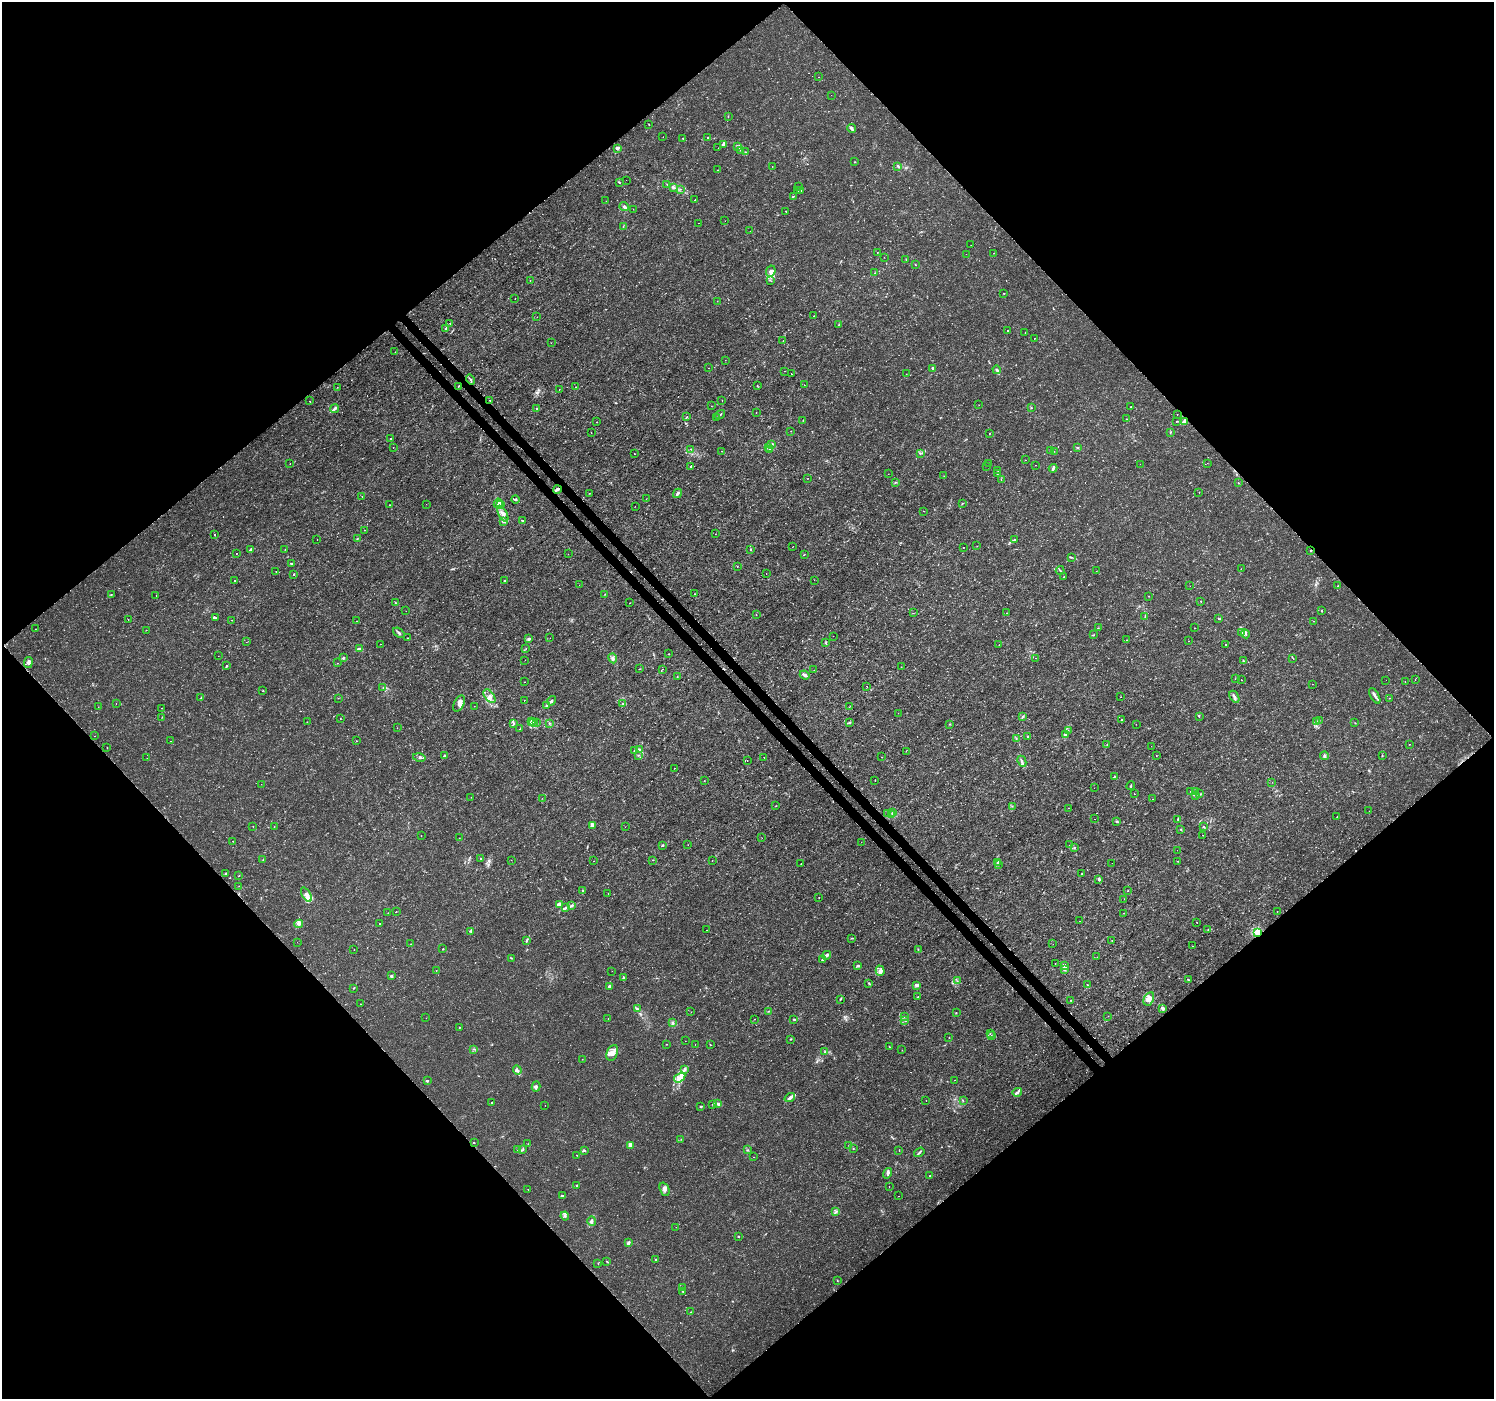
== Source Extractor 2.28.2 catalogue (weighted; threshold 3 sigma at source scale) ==
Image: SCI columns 46-6013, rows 188-5774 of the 6065 x 6025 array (HDU 1 of 3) = the unmasked area's bounding box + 8 px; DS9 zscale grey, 4 x 4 block average (1 PNG px = mean of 4 x 4 image px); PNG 1496 x 1401 px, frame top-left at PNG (2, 2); each listed source drawn as its Kron ellipse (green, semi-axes under 4 px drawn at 4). Shown black and unused: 51% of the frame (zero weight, under 3 of 4 exposures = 5% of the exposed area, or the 3 px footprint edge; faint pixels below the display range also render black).
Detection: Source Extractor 2.28.2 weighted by HDU 2 'WHT'. Background 0.00125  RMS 8.2e-04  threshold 0.0037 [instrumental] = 3 sigma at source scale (4.5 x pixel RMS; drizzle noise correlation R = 1.50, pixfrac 1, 0.0396/0.0396 arcsec/px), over >= 5 px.
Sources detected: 706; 9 too faint to see at this stretch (4 x 4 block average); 15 cosmic-ray / hot-pixel residue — neither listed nor drawn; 16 coinciding with a brighter row at this scale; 32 inside a brighter listed object's ellipse — not listed separately; of the other 634, all 500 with FLUX_AUTO >= 0.107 (the completeness limit of this list) listed and drawn (134 fainter detections not listed), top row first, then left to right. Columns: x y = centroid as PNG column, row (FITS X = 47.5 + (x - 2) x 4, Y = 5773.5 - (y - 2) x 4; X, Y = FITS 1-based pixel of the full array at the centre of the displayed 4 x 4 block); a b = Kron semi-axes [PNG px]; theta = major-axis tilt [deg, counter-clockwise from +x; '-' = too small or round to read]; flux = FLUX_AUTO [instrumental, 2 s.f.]
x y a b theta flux
819 77 2 2 - 0.16
831 95 2 2 - 0.17
728 116 3 2 - 0.24
649 125 2 2 - 0.16
852 128 4 2 - 0.78
663 137 2 2 - 0.14
708 137 2 2 - 0.69
683 138 2 2 - 0.24
723 144 4 2 - 1.3
738 146 3 2 - 0.4
617 148 3 3 - 1.6
718 148 2 2 - 0.12
741 150 3 2 - 0.4
745 152 2 2 - 0.11
855 162 2 2 - 0.27
772 166 2 2 - 0.11
898 166 4 2 - 0.55
718 170 2 2 - 0.16
626 180 2 2 - 0.18
619 182 3 2 - 0.3
667 184 2 2 - 0.14
673 187 4 2 - 0.85
798 187 2 2 - 0.24
681 189 2 2 - 0.19
798 191 2 2 - 0.18
801 191 2 2 - 0.53
793 196 2 2 - 0.22
695 200 2 2 - 0.21
606 201 2 2 - 0.13
624 207 5 3 - 1.5
633 209 2 2 - 0.11
786 211 2 2 - 0.24
725 221 2 2 - 0.15
698 223 2 2 - 0.13
623 227 2 2 - 0.29
750 231 2 2 - 0.18
971 245 2 2 - 0.11
877 252 2 2 - 0.2
994 253 2 2 - 0.12
966 254 2 2 - 0.11
884 257 2 2 - 0.11
906 260 2 2 - 0.15
915 265 2 2 - 0.25
771 271 6 4 64 2
875 273 2 2 - 0.12
530 280 2 2 - 0.18
771 281 2 2 - 0.17
1004 293 2 2 - 0.35
515 299 2 2 - 0.11
717 301 2 2 - 0.13
814 316 2 2 - 0.43
537 317 2 2 - 0.32
450 323 2 2 - 0.17
839 325 2 2 - 0.16
446 328 2 2 - 0.6
1008 331 2 2 - 0.26
1025 332 2 2 - 0.14
1034 339 2 2 - 0.16
783 340 2 2 - 0.22
551 343 2 2 - 0.13
395 352 2 2 - 0.12
725 360 2 2 - 0.11
709 368 2 2 - 0.19
932 368 2 2 - 0.49
997 370 4 3 - 0.93
784 371 2 2 - 0.3
791 374 2 2 - 0.15
906 374 2 2 - 0.12
470 380 5 2 - 0.58
804 385 2 2 - 0.22
459 386 4 2 - 0.37
757 386 2 2 - 0.21
337 387 2 2 - 0.12
576 387 2 2 - 0.22
559 389 2 2 - 0.16
490 400 2 2 - 0.23
722 400 2 2 - 0.14
309 401 2 2 - 0.16
979 405 2 2 - 0.16
711 406 2 2 - 0.21
1131 406 2 2 - 0.18
335 408 4 2 - 1.6
1031 408 2 2 - 0.17
537 409 2 2 - 0.72
756 412 2 2 - 0.16
720 414 5 2 - 0.88
1177 414 2 2 - 0.33
687 416 2 2 - 0.17
717 418 2 2 - 0.15
1126 419 2 2 - 0.2
803 420 2 2 - 0.15
1177 421 2 2 - 0.21
1185 421 3 2 - 1.4
596 422 2 2 - 0.18
791 431 2 2 - 0.12
591 433 2 2 - 0.21
989 433 2 2 - 0.18
1170 433 3 2 - 0.23
391 438 2 2 - 0.29
771 444 4 2 - 0.71
393 447 2 2 - 0.13
768 447 3 2 - 0.52
1077 447 3 2 - 0.38
691 449 2 2 - 0.15
769 449 2 2 - 0.32
721 451 2 2 - 1
1050 451 2 2 - 0.22
1054 451 2 2 - 0.13
634 454 2 2 - 0.3
920 454 3 2 - 0.31
1025 460 2 2 - 0.15
290 463 2 2 - 0.13
988 463 2 2 - 0.11
1207 463 2 2 - 0.11
1140 464 2 2 - 0.33
1036 465 2 2 - 0.11
691 466 2 2 - 0.51
986 466 2 2 - 0.36
1053 468 4 2 - 1.8
998 471 2 2 - 0.18
997 473 3 2 - 0.44
888 474 2 2 - 0.13
944 476 2 2 - 0.11
807 479 2 2 - 0.12
1001 480 2 2 - 0.31
895 482 2 2 - 0.29
1238 483 2 2 - 0.17
557 489 4 2 - 1.4
1199 492 2 2 - 0.28
589 493 2 2 - 0.18
678 493 5 2 - 1.1
362 496 2 2 - 0.13
515 499 4 2 - 0.6
646 499 2 2 - 0.12
498 503 5 3 - 1.1
962 503 2 2 - 0.22
426 504 2 2 - 0.13
501 504 2 2 - 0.32
390 505 2 2 - 0.12
635 506 2 2 - 0.12
923 511 2 2 - 0.12
503 514 9 4 -61 2.4
503 521 4 3 - 0.96
523 521 2 2 - 0.32
365 530 2 2 - 0.11
715 534 2 2 - 0.13
214 535 2 2 - 0.17
317 539 2 2 - 0.21
357 539 2 2 - 0.25
1014 540 3 2 - 0.77
793 546 2 2 - 0.11
977 546 2 2 - 0.15
963 547 2 2 - 0.32
285 549 2 2 - 0.12
751 549 2 2 - 0.27
250 550 3 2 - 1.2
1310 551 2 2 - 0.63
237 553 2 2 - 0.28
568 554 2 2 - 0.11
804 555 2 2 - 0.18
1071 557 3 2 - 0.51
291 563 2 2 - 0.59
737 566 2 2 - 0.25
1241 569 2 2 - 0.14
1060 570 4 2 - 0.6
276 571 2 2 - 0.12
1096 571 2 2 - 0.11
294 574 3 2 - 0.34
766 574 2 2 - 0.22
1064 577 2 2 - 0.18
504 580 2 2 - 0.3
814 580 2 2 - 0.13
235 581 2 2 - 0.15
579 585 2 2 - 0.18
1190 586 2 2 - 0.17
1337 586 2 2 - 0.19
111 594 2 2 - 0.31
605 594 2 2 - 0.32
695 594 2 2 - 0.26
156 595 2 2 - 0.15
1149 596 2 2 - 0.15
1201 601 2 2 - 0.27
395 602 2 2 - 0.35
630 603 2 2 - 0.41
406 611 2 2 - 0.11
1322 611 2 2 - 0.31
913 613 2 2 - 0.12
1006 613 2 2 - 0.25
756 614 2 2 - 0.15
1145 616 2 2 - 0.19
216 618 4 2 - 0.47
1219 619 3 2 - 0.25
128 620 2 2 - 0.12
232 620 2 2 - 0.51
357 621 2 2 - 0.11
1313 621 2 2 - 0.11
1098 628 2 2 - 0.21
1195 628 2 2 - 0.15
35 629 2 2 - 0.12
146 630 2 2 - 0.11
399 633 6 2 -39 0.91
1242 633 3 2 - 0.36
1245 634 4 2 - 0.61
1093 635 2 2 - 0.37
833 636 2 2 - 0.16
407 638 2 2 - 0.26
550 638 2 2 - 0.13
529 639 4 3 - 0.92
1127 640 2 2 - 0.3
1188 641 2 2 - 0.26
246 642 2 2 - 0.12
826 642 2 2 - 0.21
381 644 2 2 - 0.11
999 645 2 2 - 0.14
1226 645 3 2 - 0.38
526 648 2 2 - 0.12
359 649 4 2 - 1.7
669 654 2 2 - 0.19
218 656 2 2 - 0.11
343 658 3 2 - 0.79
613 658 5 2 - 0.88
1036 658 2 2 - 0.21
1293 658 2 2 - 0.18
525 660 2 2 - 0.11
1243 661 2 2 - 0.18
28 663 5 3 - 1
337 663 2 2 - 0.2
226 666 3 2 - 0.43
901 667 2 2 - 0.16
639 669 3 2 - 0.16
662 669 2 2 - 0.25
814 670 2 2 - 0.11
805 675 5 3 - 1.2
677 677 2 2 - 0.22
1235 679 2 2 - 0.17
1241 680 2 2 - 0.17
1386 680 2 2 - 0.18
1415 680 2 2 - 0.17
525 682 2 2 - 0.2
1405 682 2 2 - 0.12
1312 684 2 2 - 0.17
867 686 2 2 - 0.33
383 688 2 2 - 0.2
263 691 2 2 - 0.39
489 696 8 4 -50 2.4
1375 696 8 3 -61 1.8
201 697 2 2 - 0.25
1121 697 2 2 - 0.15
1234 697 6 2 -58 1.2
338 698 2 2 - 0.17
1389 698 2 2 - 0.27
524 700 2 2 - 0.12
552 701 5 3 - 0.84
623 703 2 2 - 0.3
116 704 2 2 - 0.29
459 704 9 5 66 3
546 705 3 2 - 0.67
474 706 2 2 - 0.16
98 707 2 2 - 0.31
849 707 2 2 - 0.13
162 708 2 2 - 0.14
898 713 2 2 - 0.12
1199 716 2 2 - 0.26
162 717 2 2 - 0.15
1022 717 2 2 - 0.39
340 719 2 2 - 0.17
1122 719 2 2 - 0.31
1319 721 2 2 - 0.2
307 722 2 2 - 0.11
531 722 4 2 - 0.97
533 722 4 2 - 0.81
850 722 3 2 - 0.45
1316 722 4 2 - 0.49
513 723 3 2 - 0.48
537 723 2 2 - 0.14
549 723 2 2 - 0.36
1355 723 2 2 - 0.17
950 724 2 2 - 0.18
1136 724 2 2 - 0.13
397 728 2 2 - 0.3
520 729 2 2 - 0.36
1068 731 2 2 - 0.3
1065 734 4 3 - 1.2
95 736 2 2 - 0.12
1027 736 2 2 - 0.37
1016 738 2 2 - 0.21
171 741 2 2 - 0.14
357 741 2 2 - 0.17
1409 744 2 2 - 0.57
1107 745 3 2 - 0.35
1151 746 2 2 - 0.11
107 748 2 2 - 0.12
640 749 3 2 - 0.62
634 751 2 2 - 0.32
906 751 2 2 - 0.16
639 755 2 2 - 0.26
1382 755 2 2 - 0.22
444 756 3 2 - 0.54
1156 756 2 2 - 0.15
1324 756 4 3 - 0.77
419 757 6 3 -13 1.1
764 757 2 2 - 0.17
881 757 2 2 - 0.15
147 758 2 2 - 0.13
747 760 2 2 - 0.29
1022 761 6 2 -64 1.2
674 768 2 2 - 0.32
1115 776 3 2 - 0.3
875 780 2 2 - 0.16
704 781 2 2 - 0.14
1272 782 2 2 - 0.11
261 784 2 2 - 0.15
1131 786 4 2 - 0.46
1094 788 2 2 - 0.11
1191 791 2 2 - 0.24
1195 791 3 2 - 0.29
1134 794 2 2 - 0.17
1200 794 2 2 - 0.26
1195 795 2 2 - 0.38
471 797 2 2 - 0.14
542 798 2 2 - 0.11
1152 799 2 2 - 0.12
776 806 2 2 - 0.13
1012 806 2 2 - 0.13
1069 808 2 2 - 0.16
1369 811 2 2 - 0.13
893 813 2 2 - 0.25
888 814 2 2 - 0.5
892 815 2 2 - 0.26
1337 816 2 2 - 0.13
1095 819 2 2 - 0.14
1178 819 2 2 - 0.59
1117 822 3 2 - 0.44
592 825 4 3 - 0.86
253 826 2 2 - 0.14
274 827 2 2 - 0.11
625 827 2 2 - 0.14
1204 827 2 2 - 0.36
1181 829 2 2 - 0.34
1203 835 2 2 - 0.36
421 836 2 2 - 0.15
459 838 2 2 - 0.11
762 838 2 2 - 0.11
232 841 2 2 - 0.18
861 842 2 2 - 0.11
662 845 2 2 - 0.47
688 845 2 2 - 0.14
1069 845 2 2 - 0.17
1074 847 2 2 - 0.29
1177 850 2 2 - 0.15
480 859 2 2 - 0.35
263 860 2 2 - 0.28
511 860 2 2 - 0.18
652 860 2 2 - 0.11
712 860 2 2 - 0.17
594 861 2 2 - 0.14
1178 861 2 2 - 0.17
997 862 3 2 - 0.52
1112 863 2 2 - 0.12
801 864 2 2 - 0.2
998 864 3 2 - 0.45
226 873 2 2 - 0.36
1082 873 2 2 - 0.16
239 876 2 2 - 0.2
1099 879 3 2 - 1
239 886 2 2 - 0.15
582 890 3 2 - 0.29
1128 891 2 2 - 0.15
608 893 2 2 - 0.15
306 895 8 4 -59 2.6
819 898 2 2 - 0.2
1124 899 2 2 - 0.28
559 904 4 3 - 1.9
572 905 3 2 - 0.59
565 908 4 2 - 0.85
1277 911 2 2 - 0.11
396 912 2 2 - 0.21
388 913 2 2 - 0.22
1123 913 2 2 - 0.17
1079 921 2 2 - 0.12
1197 922 2 2 - 0.25
379 923 2 2 - 0.2
299 924 4 2 - 1
707 930 2 2 - 0.2
1208 930 4 2 - 0.41
471 932 2 2 - 0.17
1258 933 2 2 - 41
852 938 2 2 - 0.19
526 940 3 2 - 0.4
1112 940 2 2 - 0.25
297 942 2 2 - 0.13
411 944 2 2 - 0.15
1053 944 2 2 - 0.13
1193 946 2 2 - 0.18
443 949 2 2 - 0.35
918 949 2 2 - 0.32
354 950 2 2 - 0.16
826 955 5 2 - 1.4
1097 957 2 2 - 0.13
511 958 2 2 - 0.24
822 960 2 2 - 0.37
1055 964 2 2 - 0.24
858 966 4 2 - 0.66
1064 966 3 2 - 4
1064 969 2 2 - 1.5
436 970 2 2 - 0.13
612 971 2 2 - 0.2
880 971 5 4 - 1.6
391 976 3 3 - 0.98
623 977 3 2 - 0.5
1188 980 4 2 - 0.37
957 981 2 2 - 0.19
869 983 2 2 - 0.19
916 985 4 3 - 0.96
1087 985 2 2 - 0.3
609 987 3 2 - 2
354 988 2 2 - 0.38
918 997 2 2 - 0.39
840 999 2 2 - 0.45
1149 999 7 5 61 3.6
1071 1000 2 2 - 0.19
361 1004 2 2 - 0.3
1162 1008 4 2 - 2.2
637 1009 3 2 - 0.7
769 1011 3 2 - 0.22
691 1012 2 2 - 0.11
956 1012 2 2 - 0.2
1108 1016 2 2 - 0.18
905 1017 3 2 - 0.56
426 1018 2 2 - 0.16
608 1018 2 2 - 0.15
755 1019 2 2 - 0.13
794 1020 2 2 - 0.44
904 1020 2 2 - 0.4
673 1023 3 2 - 0.76
459 1027 2 2 - 0.38
990 1034 2 2 - 0.13
991 1036 2 2 - 0.28
949 1038 2 2 - 0.18
791 1039 3 2 - 0.28
685 1041 2 2 - 0.17
666 1044 2 2 - 0.17
695 1044 2 2 - 0.22
710 1045 2 2 - 0.13
889 1047 3 2 - 0.22
474 1049 2 2 - 0.25
902 1050 2 2 - 0.12
825 1051 3 2 - 0.36
612 1053 8 5 66 2.7
582 1059 2 2 - 0.16
517 1070 5 3 - 0.93
685 1070 3 2 - 0.63
680 1077 6 3 33 2.5
954 1080 2 2 - 0.37
427 1081 2 2 - 0.88
536 1087 5 2 - 1.1
1017 1092 5 3 - 1.1
790 1098 5 3 - 1.5
926 1100 2 2 - 0.13
963 1101 2 2 - 0.33
492 1102 2 2 - 0.24
717 1103 3 2 - 0.44
713 1104 2 2 - 0.43
545 1105 2 2 - 0.15
700 1106 4 2 - 0.41
681 1139 2 2 - 0.19
474 1143 2 2 - 0.21
528 1144 2 2 - 0.14
630 1145 3 2 - 3.8
849 1145 2 2 - 0.15
523 1149 3 2 - 0.35
853 1149 2 2 - 0.19
518 1150 3 2 - 0.39
584 1150 3 2 - 0.54
748 1150 2 2 - 0.39
899 1151 2 2 - 0.15
919 1152 5 2 - 0.76
577 1155 2 2 - 0.2
754 1157 2 2 - 0.14
887 1173 5 3 - 1.2
930 1176 2 2 - 0.31
577 1185 2 2 - 0.44
889 1187 2 2 - 0.12
664 1189 7 4 -69 1.7
528 1190 2 2 - 0.2
562 1196 4 2 - 0.79
899 1196 2 2 - 0.18
836 1211 4 2 - 0.5
565 1216 4 2 - 0.55
592 1221 4 2 - 0.97
676 1227 2 2 - 0.14
738 1236 2 2 - 0.56
628 1243 3 2 - 1.3
656 1259 2 2 - 0.3
606 1261 2 2 - 0.23
598 1263 2 2 - 0.19
837 1280 2 2 - 0.21
682 1288 2 2 - 0.36
683 1291 3 2 - 0.34
690 1312 2 2 - 0.16
Overlapping masked pixels (flux is a lower limit): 4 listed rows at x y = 490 400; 557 489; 1310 551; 1258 933
Diffuse or blended objects may show on this block-average render without a row.